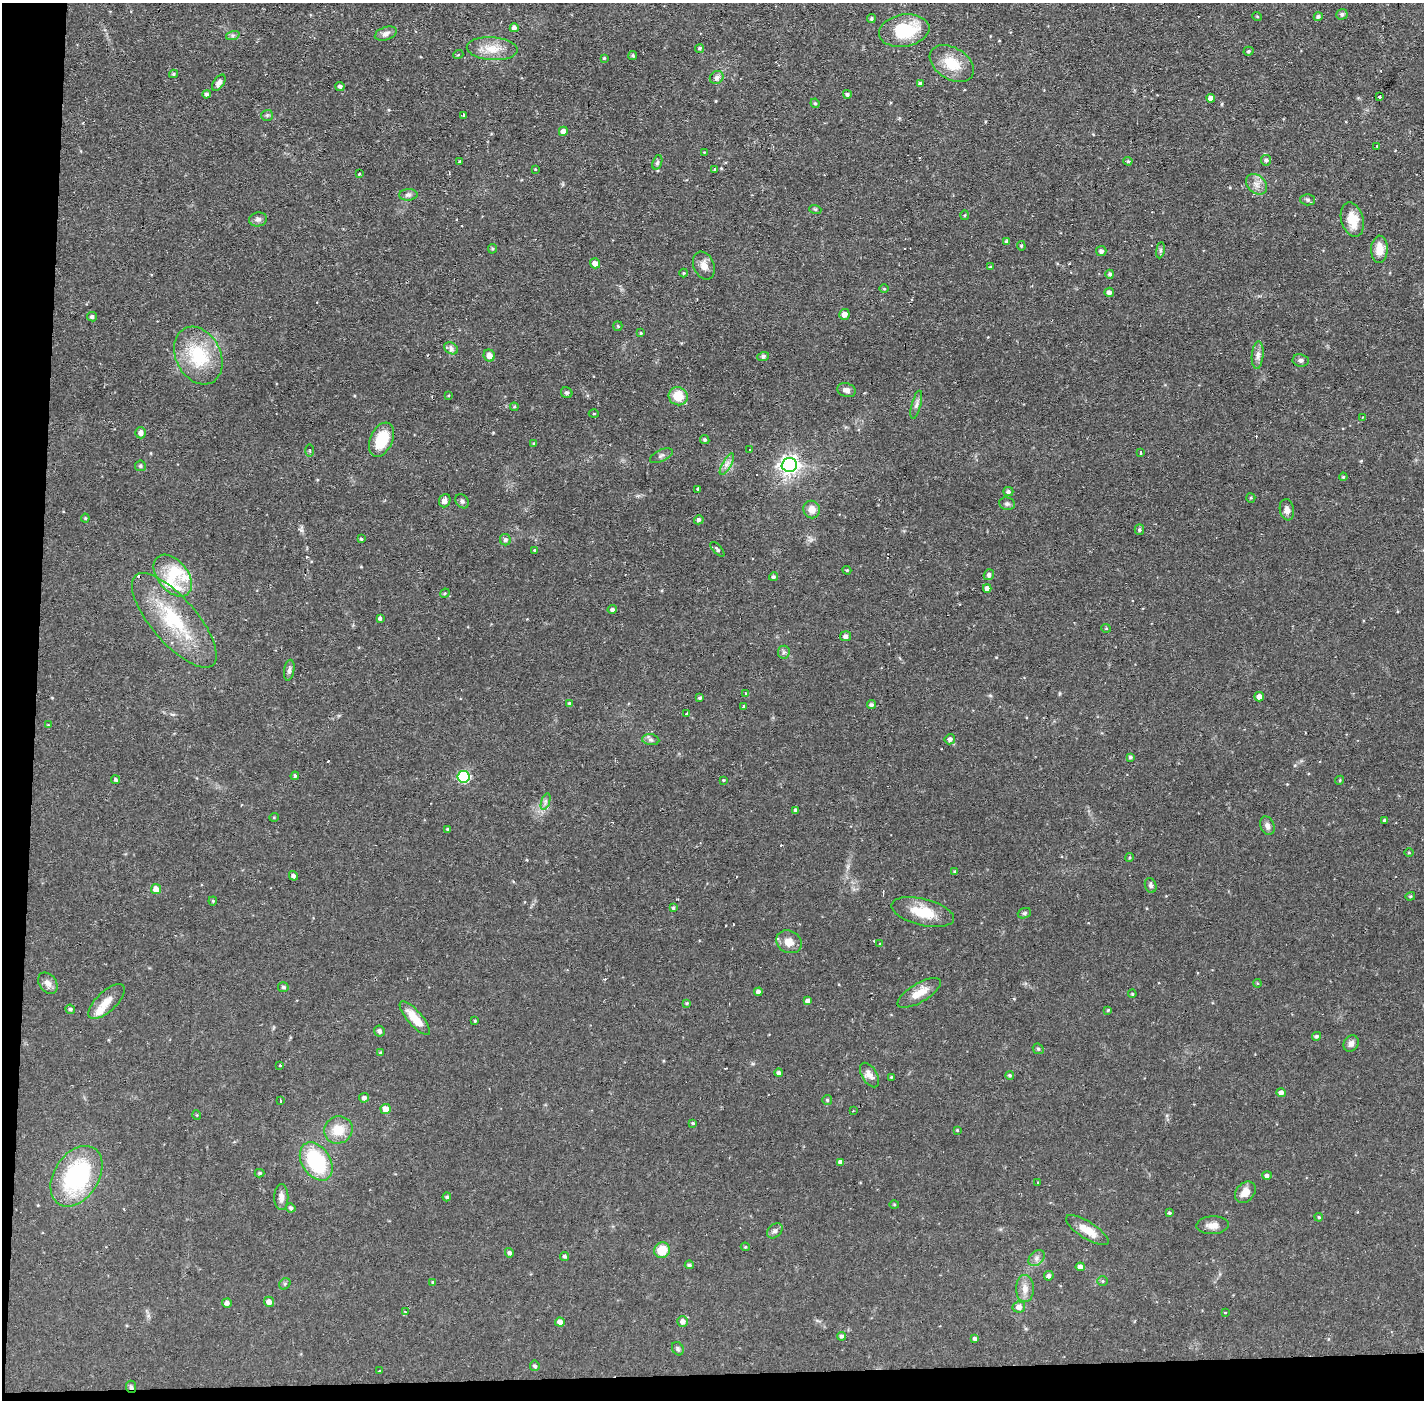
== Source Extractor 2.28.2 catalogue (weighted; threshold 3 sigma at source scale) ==
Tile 7 of 3 x 3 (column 1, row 3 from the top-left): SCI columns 1-1422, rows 53-1450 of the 4267 x 4298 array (HDU 1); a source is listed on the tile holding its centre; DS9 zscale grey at full resolution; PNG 1426 x 1402 px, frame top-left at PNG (2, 3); each listed source drawn as its Kron ellipse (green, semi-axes under 4 px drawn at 4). Shown black and unused: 4% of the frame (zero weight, under 2 of 3 exposures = <1% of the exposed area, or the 3 px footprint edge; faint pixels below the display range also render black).
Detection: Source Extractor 2.28.2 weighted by HDU 2 'WHT'; one run over the whole footprint, this tile lists its part. Background 0.0566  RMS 0.006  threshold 0.027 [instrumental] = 3 sigma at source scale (4.5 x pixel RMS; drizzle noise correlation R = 1.50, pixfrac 1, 0.05/0.05 arcsec/px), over >= 5 px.
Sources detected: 237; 8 cosmic-ray / hot-pixel residue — neither listed nor drawn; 5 inside a brighter listed object's ellipse — not listed separately; the other 224 listed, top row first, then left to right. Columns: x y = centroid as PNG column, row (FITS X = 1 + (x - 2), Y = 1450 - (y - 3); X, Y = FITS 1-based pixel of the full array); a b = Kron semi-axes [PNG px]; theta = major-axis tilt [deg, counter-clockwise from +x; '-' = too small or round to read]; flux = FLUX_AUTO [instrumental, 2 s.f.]
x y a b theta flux
1342 14 5 5 - 1.5
1257 16 5 3 - 0.48
1318 17 4 4 - 1.2
871 19 4 4 - 0.91
514 28 4 4 - 3.3
904 31 25 16 9 29
386 33 11 6 19 2.5
233 35 7 4 18 1.2
700 48 5 4 - 0.94
492 49 25 11 -4 11
1248 51 5 4 - 0.98
458 55 5 3 - 0.58
633 56 4 4 - 0.99
604 58 4 4 - 0.63
952 64 24 16 -32 15
173 74 4 3 - 0.92
717 77 7 6 - 2.7
219 83 9 5 56 2.7
920 83 4 3 - 1.2
340 86 4 4 - 1.5
206 94 4 4 - 1.3
847 94 4 4 - 1.3
1380 97 3 3 - 1.9
1211 98 4 4 - 3.7
815 103 5 4 - 0.83
267 115 6 5 - 1
463 115 3 3 - 1.1
563 131 4 4 - 3.5
1377 146 3 3 - 0.64
704 152 3 3 - 0.44
1266 160 5 5 - 1.4
1128 161 5 4 - 0.81
460 162 3 3 - 1.3
657 162 7 4 70 1.1
535 169 3 2 - 0.4
714 169 3 3 - 1.9
359 174 3 2 - 0.68
1256 184 12 9 -43 4.1
408 195 9 5 2 1.8
1308 200 7 5 -3 1.2
815 209 6 4 -18 0.71
964 215 5 3 - 0.59
258 219 9 7 11 2
1352 219 17 11 -75 11
1007 242 4 4 - 1.9
1021 246 5 4 - 0.75
492 249 5 4 - 0.71
1379 249 14 8 88 7.6
1160 250 8 4 82 1.1
1101 251 5 5 - 1.9
595 263 5 5 - 3.8
704 266 14 10 -66 4.8
990 267 4 3 - 0.53
684 273 4 4 - 0.63
1110 274 4 4 - 1.6
884 289 5 3 - 0.52
1109 292 5 4 - 2.3
844 314 5 5 - 3.5
92 317 5 5 - 1.3
618 326 5 4 - 0.69
641 333 3 3 - 0.51
451 348 7 5 -30 2
489 355 6 5 - 3.7
1258 355 14 6 85 2.9
198 356 30 22 -63 32
763 356 6 4 18 1.2
1301 360 8 6 -10 1.7
846 390 9 7 -17 2.7
567 393 6 5 - 1.3
449 395 3 2 - 0.68
678 396 9 9 - 12
916 405 14 4 75 2.2
514 407 4 4 - 0.69
594 414 5 3 - 0.66
1362 418 3 3 - 0.68
141 433 5 5 - 2.8
381 440 18 11 67 20
705 440 5 4 - 1
534 444 4 3 - 0.72
750 450 3 2 - 0.86
310 451 6 3 -90 0.88
1140 453 4 3 - 3.4
661 456 12 5 26 1.8
727 464 12 4 60 2.6
789 465 7 7 - 250
140 466 5 5 - 1.2
1343 477 4 4 - 0.76
697 489 3 3 - 1.3
1008 491 5 4 - 1.6
1251 498 5 4 - 0.67
445 501 7 5 69 3.3
462 501 8 6 -51 1.5
1007 504 8 6 -9 1.5
812 509 9 8 - 5.2
1287 510 11 7 -81 3.2
85 518 4 4 - 0.63
699 520 5 4 - 1.6
1139 530 5 4 - 1.1
361 539 4 4 - 0.88
505 540 6 5 - 1.6
717 549 9 4 -47 1.1
534 551 3 3 - 1.3
847 570 4 4 - 0.65
989 575 5 5 - 1.8
173 576 24 15 -51 16
773 577 4 4 - 1.1
987 588 4 4 - 3.4
445 593 5 4 - 0.64
612 609 5 4 - 1.4
380 618 3 3 - 1.7
174 620 59 22 -49 44
1106 628 4 4 - 0.64
845 636 5 5 - 1.8
784 652 6 6 - 1.3
289 670 10 5 81 1.8
745 693 3 2 - 0.73
1259 697 5 4 - 3.3
700 698 4 3 - 0.87
570 704 4 3 - 1.3
872 705 4 4 - 1.5
744 707 4 3 - 3.1
687 714 3 3 - 0.93
48 725 3 3 - 0.42
950 739 5 5 - 2.1
651 740 9 5 -7 1.6
1130 757 3 3 - 1
295 776 4 4 - 0.86
463 777 6 6 - 58
116 780 4 4 - 1
723 780 3 3 - 0.51
1340 780 5 3 - 0.62
545 801 9 4 71 1.4
796 810 4 4 - 1.6
274 817 5 3 - 0.5
1385 820 3 3 - 1.2
1267 826 9 7 -68 2.5
448 829 3 3 - 0.8
1409 853 4 3 - 0.53
1129 857 4 3 - 0.64
955 872 4 4 - 0.95
293 876 5 4 - 1.3
1151 885 7 5 -71 1.5
156 889 5 5 - 5.5
1410 896 5 4 - 0.74
213 901 4 4 - 0.69
673 908 4 3 - 0.85
923 912 32 13 -14 17
1024 913 7 5 20 1.1
789 942 13 11 -26 6.4
880 944 3 3 - 0.73
48 983 12 8 -53 3.6
1257 983 4 3 - 0.57
283 987 5 5 - 1.3
758 992 4 4 - 2.4
919 993 24 9 31 8.3
1132 994 4 3 - 0.65
808 1001 4 4 - 2.1
107 1002 23 10 44 7.1
687 1003 4 4 - 0.76
70 1009 5 4 - 1.1
1108 1010 3 3 - 0.57
415 1018 21 7 -49 9.9
475 1021 4 3 - 0.59
379 1031 6 5 - 1.5
1317 1036 4 4 - 1
1351 1044 9 7 55 2.4
1038 1049 6 5 - 0.81
380 1052 4 3 - 0.79
280 1065 3 2 - 0.66
779 1073 4 4 - 1.7
869 1075 13 7 -58 3.9
1010 1075 4 4 - 1.2
891 1077 3 3 - 0.54
1281 1093 4 4 - 2.8
364 1098 5 4 - 1.8
827 1100 5 5 - 0.84
280 1101 3 3 - 1.8
386 1109 5 5 - 5.5
853 1111 3 2 - 0.4
197 1115 5 3 - 0.47
693 1123 4 3 - 0.71
338 1130 14 13 - 11
957 1130 4 4 - 0.58
316 1161 21 14 -57 45
840 1162 4 4 - 2.4
260 1173 5 4 - 0.84
76 1176 33 22 57 68
1267 1176 5 4 - 1.7
1038 1183 3 2 - 0.52
1245 1192 12 9 48 5.6
281 1197 13 7 -89 3.3
447 1197 4 4 - 1.1
894 1204 5 3 - 0.56
291 1208 4 4 - 1.5
1169 1213 4 3 - 0.91
1319 1217 4 3 - 0.78
1212 1225 16 9 2 4.6
1087 1230 24 8 -32 9
775 1231 9 6 42 1.8
745 1247 4 4 - 0.73
662 1250 8 7 - 13
509 1253 5 4 - 1.5
565 1256 5 4 - 1.4
1036 1258 9 6 43 2.3
689 1265 4 4 - 1.1
1080 1267 4 4 - 2.7
1049 1276 5 4 - 1.7
1103 1281 5 5 - 0.84
433 1282 4 4 - 0.74
285 1284 6 5 - 0.99
1025 1288 13 9 -89 4.8
269 1302 5 5 - 2.9
227 1303 5 4 - 2.1
1019 1307 6 5 - 3.4
405 1312 4 3 - 0.57
1225 1312 3 2 - 0.81
683 1321 5 5 - 2.9
560 1322 5 4 - 3.7
842 1336 4 4 - 1.4
975 1339 4 3 - 1.4
678 1349 7 5 -60 1.1
535 1366 5 5 - 1.4
380 1371 3 2 - 0.59
131 1387 6 5 - 1.3
Overlapping masked pixels (flux is a lower limit): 1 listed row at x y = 131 1387